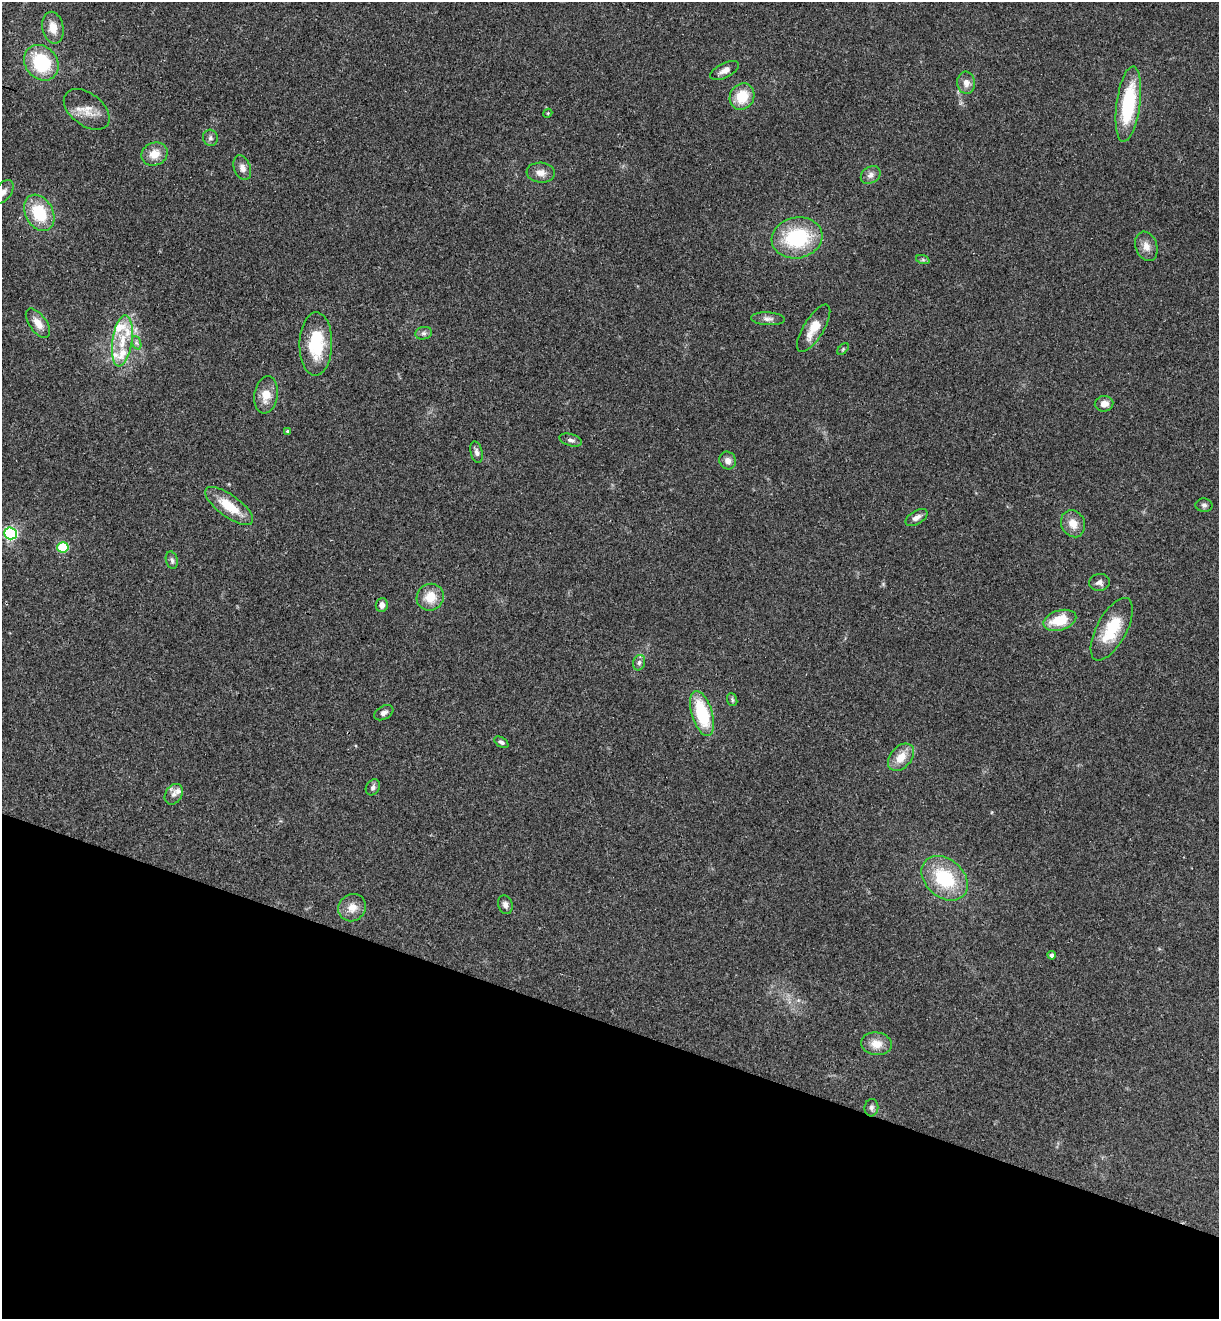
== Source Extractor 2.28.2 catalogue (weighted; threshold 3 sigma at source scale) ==
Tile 15 of 4 x 4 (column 3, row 4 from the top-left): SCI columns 2619-3835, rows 25-1341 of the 5364 x 5313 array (HDU 1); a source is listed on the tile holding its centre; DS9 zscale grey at full resolution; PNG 1221 x 1321 px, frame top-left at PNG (2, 2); each listed source drawn as its Kron ellipse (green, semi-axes under 4 px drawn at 4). Shown black and unused: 22% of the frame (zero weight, under 3 of 4 exposures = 6% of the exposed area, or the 3 px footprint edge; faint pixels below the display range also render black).
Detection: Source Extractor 2.28.2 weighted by HDU 2 'WHT'; one run over the whole footprint, this tile lists its part. Background 0.188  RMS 0.0075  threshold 0.0338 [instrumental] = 3 sigma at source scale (4.5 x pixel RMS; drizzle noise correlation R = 1.50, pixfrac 1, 0.05/0.05 arcsec/px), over >= 5 px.
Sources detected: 63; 5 inside a brighter listed object's ellipse — not listed separately; the other 58 listed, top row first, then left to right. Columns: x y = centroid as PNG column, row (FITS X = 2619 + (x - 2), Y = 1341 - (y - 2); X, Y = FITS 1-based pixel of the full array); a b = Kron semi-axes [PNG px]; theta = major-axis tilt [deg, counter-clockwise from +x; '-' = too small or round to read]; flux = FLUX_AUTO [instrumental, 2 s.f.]
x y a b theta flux
53 28 16 10 -78 9.9
41 63 19 16 -50 44
725 70 15 7 27 4.7
966 83 11 9 -83 5.2
742 97 13 12 - 19
1128 104 38 12 82 55
87 109 26 16 -38 12
548 113 4 3 - 0.64
210 138 8 7 - 2.1
154 154 13 11 23 9.9
242 168 13 8 -70 4.4
541 173 14 10 -5 6
871 175 10 8 34 4
3 192 13 8 52 5
39 213 19 14 -62 31
797 238 25 20 12 56
1146 246 15 10 -70 6.3
923 260 7 4 -18 1.2
768 319 17 6 -3 3.8
38 323 17 8 -54 7.7
814 328 27 10 58 14
424 333 8 6 13 2.3
122 341 26 10 82 18
137 343 7 4 -70 1.6
316 344 32 16 89 34
843 349 7 4 46 1.1
266 395 19 11 80 11
1104 404 9 7 5 5.6
288 431 3 3 - 1.2
571 440 11 6 -16 2.6
477 452 11 6 -76 2.7
728 461 9 8 - 4
1204 505 8 7 - 2.4
229 506 28 11 -36 20
917 518 12 6 31 3.9
1073 524 14 11 -65 8.9
10 533 6 6 - 130
63 547 6 5 - 42
172 560 9 6 -73 2
1100 582 10 8 9 3.3
430 597 14 13 - 14
382 605 7 6 - 3.6
1060 620 17 10 16 20
1112 629 34 15 62 30
639 663 8 6 74 2.2
732 700 6 5 - 1.4
384 713 10 6 30 2.9
702 713 23 10 -73 42
501 742 8 4 -32 1.8
901 757 16 10 49 11
373 787 8 6 57 2.3
174 794 11 8 59 4
945 878 26 19 -42 44
505 905 10 7 -73 3
352 908 14 13 - 7.9
1052 955 4 4 - 1.9
876 1044 15 11 -6 9.3
871 1108 8 7 - 2.2
Isophote crosses this tile's border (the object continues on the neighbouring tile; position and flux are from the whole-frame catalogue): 1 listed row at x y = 3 192